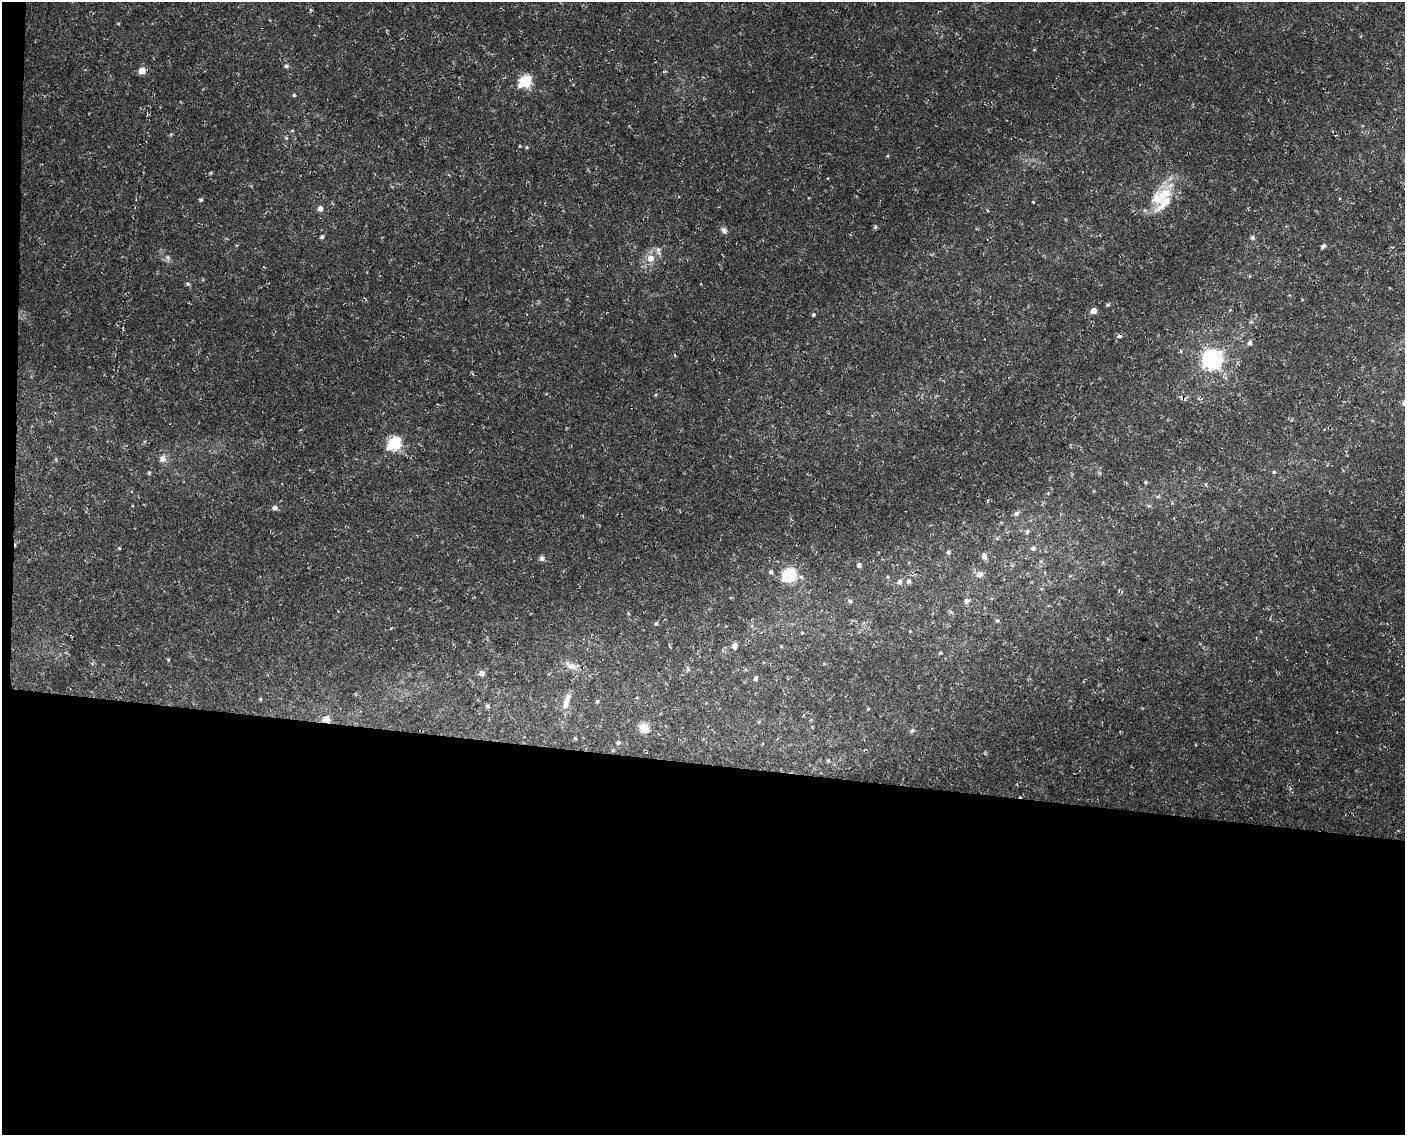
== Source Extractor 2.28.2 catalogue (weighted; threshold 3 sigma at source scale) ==
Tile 10 of 3 x 4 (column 1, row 4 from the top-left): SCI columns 404-1806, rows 3-1135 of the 4897 x 4553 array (HDU 1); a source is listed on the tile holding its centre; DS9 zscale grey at full resolution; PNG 1407 x 1137 px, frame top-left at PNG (2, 2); no overlay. Shown black and unused: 33% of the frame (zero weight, under 3 of 4 exposures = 5% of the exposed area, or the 3 px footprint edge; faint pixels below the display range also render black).
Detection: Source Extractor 2.28.2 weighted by HDU 2 'WHT'; one run over the whole footprint, this tile lists its part. Background 0.00483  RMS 0.0017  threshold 0.00758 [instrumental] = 3 sigma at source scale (4.5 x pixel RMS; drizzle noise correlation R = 1.50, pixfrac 1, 0.0396/0.0396 arcsec/px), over >= 5 px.
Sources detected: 71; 2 cosmic-ray / hot-pixel residue — not listed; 2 inside a brighter listed object's ellipse — not listed separately; the other 67 listed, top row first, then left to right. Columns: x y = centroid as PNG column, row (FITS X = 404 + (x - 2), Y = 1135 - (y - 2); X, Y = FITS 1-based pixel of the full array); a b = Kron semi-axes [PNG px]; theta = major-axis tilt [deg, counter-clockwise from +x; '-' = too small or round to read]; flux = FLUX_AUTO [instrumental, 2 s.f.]
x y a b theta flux
286 66 5 4 - 0.3
142 71 5 4 - 2.9
525 81 6 5 - 17
294 95 5 4 - 0.18
286 138 5 4 - 0.19
527 147 4 4 - 0.18
1163 194 28 17 45 5.2
201 200 6 3 16 0.2
1033 202 3 2 - 0.12
320 208 6 6 - 0.7
875 227 5 4 - 0.25
724 230 8 7 - 0.53
322 237 5 5 - 0.32
1253 238 6 5 - 0.34
1323 246 6 4 38 0.32
658 249 7 6 - 0.5
168 257 7 5 -46 0.39
651 258 10 10 - 1.6
188 284 6 5 - 0.28
1093 311 5 5 - 1.5
813 315 5 4 - 0.28
1250 343 6 6 - 0.41
1212 359 8 7 - 86
1200 398 6 4 29 0.35
394 443 7 6 - 23
163 459 9 9 - 0.91
1274 472 4 4 - 0.2
149 473 4 4 - 0.18
1145 482 5 4 - 0.17
1158 497 6 4 1 0.23
275 508 7 6 - 0.53
1016 514 7 6 - 0.44
1027 532 6 6 - 0.37
119 548 4 4 - 0.14
1033 548 6 6 - 0.43
948 552 6 5 - 0.33
984 556 8 7 - 0.59
542 558 6 6 - 0.57
859 565 6 5 - 0.36
771 572 4 4 - 0.35
979 574 8 7 - 0.89
789 575 7 7 - 15
888 577 5 3 - 0.16
909 581 6 6 - 0.49
899 582 6 6 - 0.63
850 601 6 4 -18 0.31
966 601 7 6 - 0.5
997 620 6 4 64 0.25
656 624 5 4 - 0.27
910 631 3 3 - 0.1
735 645 6 5 - 0.72
940 653 5 3 - 0.15
571 666 16 8 -28 1.3
688 669 7 4 -57 0.26
482 673 7 6 - 0.77
755 678 5 4 - 0.47
260 699 4 4 - 0.15
597 701 5 4 - 0.21
566 702 24 7 71 1.9
487 706 6 5 - 0.32
868 709 5 3 - 0.14
326 719 8 7 - 1.3
644 728 8 7 - 3.2
912 731 7 5 52 0.3
575 738 4 4 - 0.22
618 742 5 5 - 0.31
828 760 5 4 - 0.2
Overlapping masked pixels (flux is a lower limit): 2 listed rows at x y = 1200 398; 326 719
Unlisted compact peaks at least as high as the median listed source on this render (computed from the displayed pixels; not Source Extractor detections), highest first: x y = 1107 305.